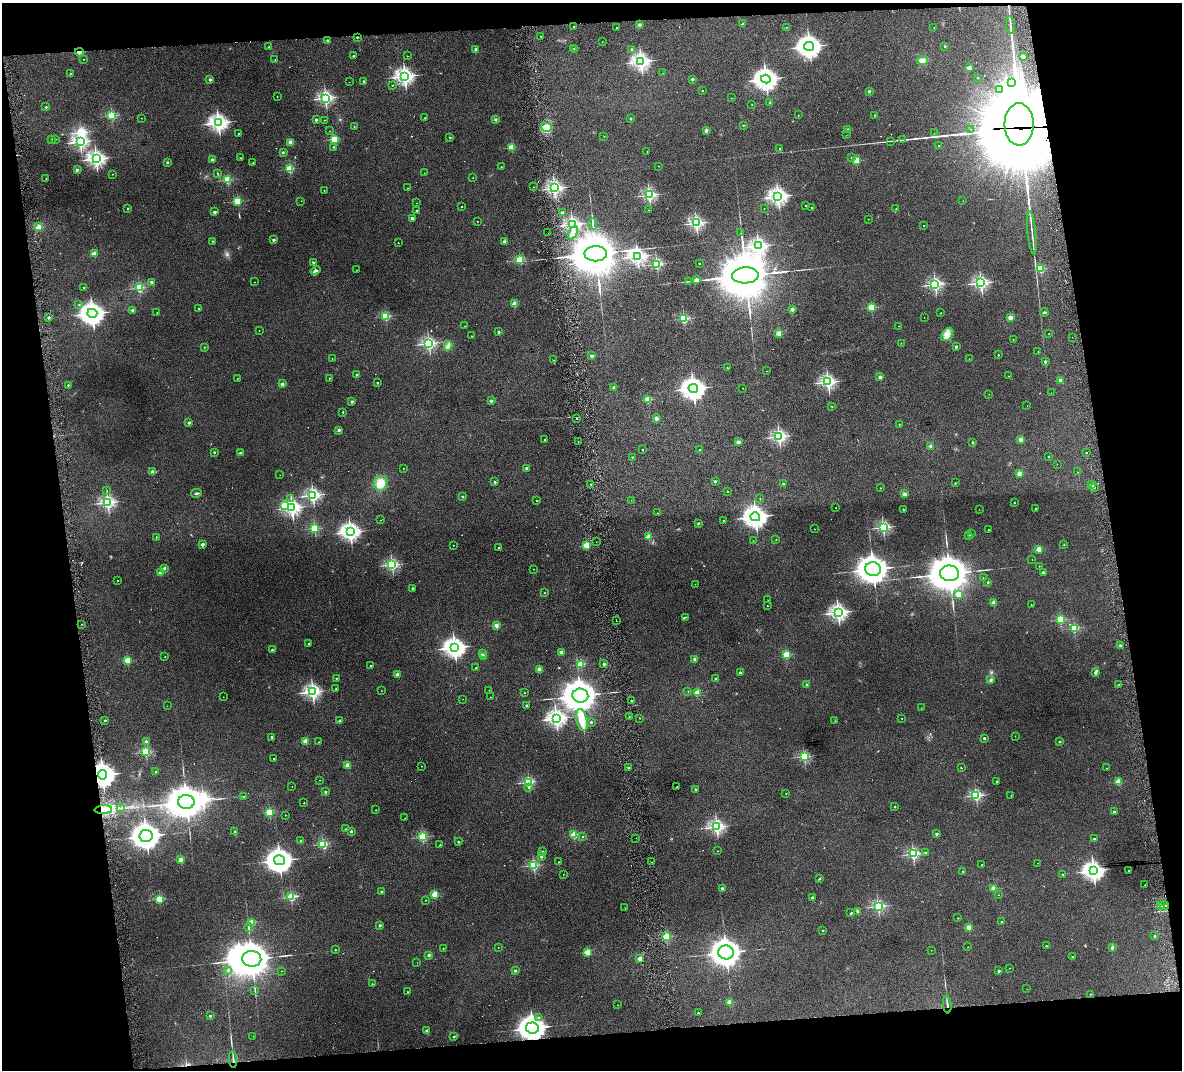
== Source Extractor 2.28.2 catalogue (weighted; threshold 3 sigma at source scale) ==
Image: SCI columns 1-4717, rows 137-4405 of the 4717 x 4648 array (HDU 1 of 3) = the unmasked area's bounding box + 8 px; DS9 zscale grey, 4 x 4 block average (1 PNG px = mean of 4 x 4 image px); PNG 1184 x 1072 px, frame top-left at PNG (2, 3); each listed source drawn as its Kron ellipse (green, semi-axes under 4 px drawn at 4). Shown black and unused: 17% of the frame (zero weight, under 6 of 12 exposures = <1% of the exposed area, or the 3 px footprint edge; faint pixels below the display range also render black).
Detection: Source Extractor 2.28.2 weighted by HDU 2 'WHT'. Background 0.0853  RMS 0.0036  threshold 0.0149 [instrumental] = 3 sigma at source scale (4.09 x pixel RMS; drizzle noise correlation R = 1.36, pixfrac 0.8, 0.05/0.05 arcsec/px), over >= 5 px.
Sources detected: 629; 16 too faint to see at this stretch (4 x 4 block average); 14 inside a brighter object's white glare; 27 cosmic-ray / hot-pixel residue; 12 long thin detections or spike segments (spike, bleed or trail) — neither listed nor drawn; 4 coinciding with a brighter row at this scale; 5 inside a brighter listed object's ellipse — not listed separately; of the other 551, all 500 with FLUX_AUTO >= 0.447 (the completeness limit of this list) listed and drawn (51 fainter detections not listed), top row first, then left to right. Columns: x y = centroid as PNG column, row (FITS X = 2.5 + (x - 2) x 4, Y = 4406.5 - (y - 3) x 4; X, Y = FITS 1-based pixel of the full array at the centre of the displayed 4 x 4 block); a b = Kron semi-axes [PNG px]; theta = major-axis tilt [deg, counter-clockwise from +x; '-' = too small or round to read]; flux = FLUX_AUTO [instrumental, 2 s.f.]
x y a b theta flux
742 23 2 2 - 1.3
639 25 2 2 - 14
1010 25 9 2 -85 4.3
574 26 2 2 - 4
786 27 2 2 - 1.1
934 27 2 2 - 0.65
616 28 2 2 - 1.2
541 36 2 2 - 3.2
357 37 2 2 - 5.8
327 40 2 2 - 7
602 42 2 2 - 0.48
809 46 5 4 - 1500
945 46 2 2 - 7.7
269 47 2 2 - 2.5
574 48 2 2 - 1.8
476 50 2 2 - 29
575 50 2 2 - 10
632 50 2 2 - 23
79 52 4 3 - 4
353 56 2 2 - 3.8
407 56 2 2 - 0.58
1023 56 2 2 - 29
84 59 2 2 - 0.65
275 59 2 2 - 0.93
922 60 5 4 - 11
641 61 3 3 - 780
969 68 2 2 - 51
70 73 2 2 - 3.4
663 73 2 2 - 1.1
405 76 3 3 - 850
978 78 2 2 - 2.7
210 79 2 2 - 15
692 79 2 2 - 13
766 79 5 4 - 1400
364 81 2 2 - 7
349 82 2 2 - 0.57
1012 82 2 2 - 0.69
392 85 2 2 - 1.9
999 89 3 2 - 2.9
702 91 2 2 - 1.9
869 91 2 2 - 13
277 96 2 2 - 0.65
325 98 2 2 - 600
732 98 2 2 - 0.81
770 103 3 2 - 1.4
751 105 2 2 - 0.57
46 107 2 2 - 5.5
798 115 2 2 - 0.63
875 115 2 2 - 3.4
112 116 2 2 - 200
142 118 2 2 - 0.73
425 118 3 2 - 1.2
495 119 2 2 - 2.3
631 119 2 2 - 5
316 120 2 2 - 13
324 120 2 2 - 1.3
218 123 3 3 - 970
1019 124 21 14 -90 14000
743 125 2 2 - 0.66
354 127 2 2 - 0.65
546 127 5 4 - 13
971 129 2 2 - 10
706 130 2 2 - 24
847 130 2 2 - 26
330 131 2 2 - 1
239 133 2 2 - 0.86
934 133 2 2 - 0.62
846 135 2 2 - 0.7
604 136 2 2 - 0.71
450 137 2 2 - 3.4
52 139 2 2 - 1.1
55 139 2 2 - 2
334 139 2 2 - 140
903 140 2 2 - 0.91
891 141 2 2 - 0.64
80 142 2 2 - 630
290 142 3 3 - 4.5
939 145 2 2 - 2.9
333 147 3 2 - 0.99
512 147 2 2 - 110
780 149 2 2 - 4.1
647 151 2 2 - 0.96
283 152 2 2 - 2.8
851 157 2 2 - 0.46
241 158 2 2 - 0.67
96 159 3 3 - 890
213 160 2 2 - 27
856 161 2 2 - 130
167 162 2 2 - 8.7
253 163 2 2 - 1.5
659 166 2 2 - 0.66
501 167 2 2 - 4.5
290 169 2 2 - 160
77 170 2 2 - 19
217 173 2 2 - 0.73
424 173 2 2 - 0.81
112 174 2 2 - 1.4
46 178 2 2 - 0.69
473 178 2 2 - 1.1
227 180 2 2 - 170
533 187 2 2 - 0.85
407 188 2 2 - 0.45
554 188 2 2 - 670
324 190 2 2 - 1.2
649 195 2 2 - 460
778 196 3 3 - 800
238 201 2 2 - 140
301 201 2 2 - 0.61
963 201 2 2 - 0.53
416 203 2 2 - 1.1
462 206 2 2 - 0.96
806 206 2 2 - 2.9
128 208 2 2 - 3.6
764 208 2 2 - 0.61
811 208 2 2 - 2.9
896 209 2 2 - 0.91
416 210 2 2 - 3.8
648 210 2 2 - 0.91
214 212 2 2 - 17
563 213 2 2 - 23
412 218 2 2 - 19
868 219 2 2 - 0.65
477 221 2 2 - 0.76
696 223 2 2 - 490
572 224 2 2 - 590
593 224 5 2 - 2.6
924 226 2 2 - 1
39 227 4 3 - 11
548 233 2 2 - 0.47
573 233 7 3 61 5
741 233 2 2 - 0.61
1032 233 22 2 -84 8.7
273 240 2 2 - 17
213 241 2 2 - 1.1
505 242 2 2 - 26
398 243 2 2 - 1.5
758 246 3 2 - 600
94 254 2 2 - 61
596 254 11 7 0 13000
637 256 4 2 - 780
520 260 2 2 - 190
313 263 4 2 - 3.2
699 263 2 2 - 2.3
657 264 2 2 - 310
1040 269 2 2 - 150
315 270 5 4 - 5.6
356 270 2 2 - 0.71
745 275 13 8 2 16000
696 280 2 2 - 27
688 281 3 2 - 1.3
152 282 2 2 - 21
254 282 2 2 - 0.5
981 283 2 2 - 470
935 284 2 2 - 510
84 288 2 2 - 0.78
139 288 2 2 - 240
514 304 2 2 - 54
79 305 2 2 - 1.4
871 307 2 2 - 130
198 308 2 2 - 2.9
792 309 2 2 - 24
133 310 2 2 - 13
1044 312 4 2 - 2.5
92 313 5 4 - 1600
157 313 2 2 - 0.8
941 313 2 2 - 1.8
385 316 2 2 - 200
49 317 2 2 - 12
924 317 2 2 - 0.74
1010 317 2 2 - 49
684 318 2 2 - 210
465 326 2 2 - 1.1
899 326 2 2 - 0.46
259 331 2 2 - 0.88
498 332 2 2 - 8.6
779 333 2 2 - 74
947 334 7 5 50 13
1049 334 2 2 - 0.73
472 336 2 2 - 0.62
1072 337 2 2 - 0.49
1013 340 2 2 - 1.2
429 343 2 2 - 480
901 343 2 2 - 0.59
448 346 5 2 - 4.8
204 347 2 2 - 1.8
956 347 2 2 - 16
1038 352 2 2 - 1.1
998 355 2 2 - 3.2
592 356 2 2 - 22
332 359 2 2 - 0.68
969 359 2 2 - 0.61
553 360 2 2 - 0.54
1045 361 2 2 - 8.8
727 368 2 2 - 1.2
767 371 2 2 - 0.68
356 375 2 2 - 7.7
1008 376 2 2 - 0.63
880 377 2 2 - 30
237 378 2 2 - 1
329 378 2 2 - 2.2
1060 380 2 2 - 29
828 382 2 2 - 590
378 383 2 2 - 4
282 384 2 2 - 32
68 385 2 2 - 3.7
614 387 2 2 - 14
693 388 5 4 - 1700
743 388 2 2 - 0.65
1051 393 2 2 - 0.59
989 394 2 2 - 0.62
648 399 2 2 - 93
352 401 2 2 - 13
491 401 2 2 - 19
1027 405 2 2 - 0.7
832 406 2 2 - 0.87
343 412 2 2 - 2.6
577 418 2 2 - 1.9
656 418 2 2 - 33
189 423 2 2 - 12
899 424 2 2 - 1.8
339 430 2 2 - 17
779 436 2 2 - 520
544 439 2 2 - 1.6
1020 440 2 2 - 37
578 442 2 2 - 0.91
738 442 2 2 - 32
973 442 2 2 - 2.4
931 446 2 2 - 33
643 449 2 2 - 3.7
699 450 2 2 - 2.7
214 452 2 2 - 7.6
240 453 4 2 - 2.1
1086 453 2 2 - 4.8
632 457 2 2 - 3
1049 457 2 2 - 4.2
1057 464 2 2 - 0.56
403 468 2 2 - 0.78
526 468 2 2 - 21
152 472 2 2 - 22
1078 472 2 2 - 1.1
1019 473 2 2 - 45
280 475 2 2 - 0.51
715 481 2 2 - 13
495 482 2 2 - 6.7
381 483 7 6 - 29
955 483 2 2 - 3.3
591 484 2 2 - 5.5
783 484 2 2 - 7.4
1092 485 2 2 - 46
1094 487 2 2 - 0.97
880 488 2 2 - 1.9
107 491 2 2 - 0.47
727 491 2 2 - 1.9
196 493 5 2 - 3.1
904 494 3 3 - 5.3
313 495 2 2 - 570
462 497 2 2 - 8.1
291 498 2 2 - 0.86
760 499 2 2 - 1.7
631 500 2 2 - 0.58
537 501 2 2 - 3
108 502 2 2 - 530
1014 502 2 2 - 2.9
284 506 2 2 - 73
292 508 3 2 - 680
836 508 2 2 - 0.81
1035 508 2 2 - 0.98
903 509 2 2 - 0.86
979 510 2 2 - 0.53
657 513 2 2 - 0.89
755 517 5 4 - 1500
380 520 2 2 - 0.65
723 520 2 2 - 0.67
698 523 2 2 - 2.1
883 527 2 2 - 430
315 528 2 2 - 190
814 529 2 2 - 0.94
988 529 2 2 - 0.58
350 532 3 3 - 830
971 534 2 2 - 0.73
969 536 2 2 - 21
156 537 2 2 - 0.79
648 537 2 2 - 66
776 540 2 2 - 0.84
753 541 2 2 - 0.72
596 542 2 2 - 0.53
202 544 2 2 - 25
453 545 2 2 - 1.3
586 545 2 2 - 100
1064 545 2 2 - 0.7
499 548 2 2 - 4.9
1039 549 2 2 - 80
1032 559 2 2 - 0.52
392 565 2 2 - 420
1039 566 2 2 - 1.1
164 568 2 2 - 11
534 569 2 2 - 1
873 569 8 7 - 2700
1043 572 2 2 - 13
160 573 2 2 - 41
950 573 9 8 - 6700
983 578 2 2 - 0.49
118 581 2 2 - 1.1
988 582 2 2 - 8.2
695 584 2 2 - 0.57
413 588 2 2 - 11
544 593 2 2 - 1.4
958 594 2 2 - 63
768 600 2 2 - 1.4
994 603 2 2 - 44
767 605 2 2 - 1.1
1031 605 2 2 - 1.5
838 612 3 2 - 760
685 617 4 2 - 1.5
1060 619 2 2 - 180
616 621 2 2 - 0.56
82 624 2 2 - 1.3
496 625 2 2 - 44
1074 628 2 2 - 160
309 643 2 2 - 4
1120 646 2 2 - 13
454 647 4 3 - 1200
272 650 2 2 - 6.5
561 652 2 2 - 35
482 654 2 2 - 9.5
786 655 2 2 - 120
483 656 2 2 - 19
165 657 2 2 - 1.6
695 659 2 2 - 31
127 660 2 2 - 95
581 664 2 2 - 120
604 664 2 2 - 16
371 666 2 2 - 3.7
476 668 2 2 - 1.2
539 669 2 2 - 53
740 672 2 2 - 9
1096 673 2 2 - 1.2
397 674 2 2 - 19
336 678 2 2 - 2.5
716 678 2 2 - 3.6
991 680 3 2 - 3.6
807 684 2 2 - 8.8
1119 684 2 2 - 0.74
336 689 2 2 - 1.6
489 690 2 2 - 0.64
381 691 2 2 - 0.47
688 691 2 2 - 1.3
313 692 3 2 - 590
524 693 2 2 - 1.6
697 693 2 2 - 72
580 695 8 7 - 4700
223 697 2 2 - 0.47
491 697 2 2 - 0.68
463 699 2 2 - 0.75
631 701 2 2 - 4.1
526 705 2 2 - 11
167 706 2 2 - 0.5
921 708 2 2 - 0.7
629 717 2 2 - 0.79
556 718 3 3 - 700
639 718 2 2 - 1.6
902 719 2 2 - 0.87
104 720 3 2 - 1.5
582 720 11 5 -78 29
340 721 3 2 - 2
835 721 2 2 - 0.57
591 722 2 2 - 6.8
1015 736 2 2 - 0.53
272 737 2 2 - 6.6
984 738 2 2 - 10
146 741 2 2 - 14
305 741 2 2 - 72
319 742 2 2 - 1.4
1059 742 2 2 - 6.5
146 752 2 2 - 220
804 756 2 2 - 290
274 758 2 2 - 1
348 765 2 2 - 66
421 766 2 2 - 0.99
628 768 2 2 - 6.8
961 768 2 2 - 2.5
1106 768 2 2 - 0.93
156 772 2 2 - 11
103 775 4 4 - 1800
319 780 2 2 - 0.55
997 781 2 2 - 5.2
529 782 2 2 - 300
1118 782 2 2 - 80
292 786 2 2 - 0.69
677 787 2 2 - 2.7
528 788 2 2 - 2.7
695 789 2 2 - 0.88
325 792 2 2 - 10
786 794 2 2 - 1.3
976 795 2 2 - 340
1011 795 2 2 - 0.58
244 797 2 2 - 1.6
186 802 8 7 - 5300
304 803 2 2 - 1.7
895 807 2 2 - 3.1
121 808 4 2 - 1.4
103 810 9 4 3 21
376 810 2 2 - 0.76
269 812 2 2 - 150
1114 812 2 2 - 8.8
285 815 2 2 - 1.4
405 818 2 2 - 0.76
717 827 2 2 - 570
345 829 2 2 - 0.9
235 831 3 2 - 1.8
351 831 2 2 - 10
936 834 2 2 - 11
574 835 2 2 - 100
146 836 6 6 - 2300
583 836 2 2 - 4.1
422 837 2 2 - 230
636 838 2 2 - 0.55
1094 839 2 2 - 7
301 841 2 2 - 18
458 842 2 2 - 9.3
323 844 2 2 - 190
440 845 2 2 - 2.9
717 851 2 2 - 0.57
542 852 2 2 - 11
926 852 2 2 - 4.9
913 854 2 2 - 370
541 856 2 2 - 13
181 860 2 2 - 47
279 860 5 5 - 2100
559 862 2 2 - 2.5
652 862 2 2 - 0.61
1038 863 2 2 - 0.52
533 865 2 2 - 250
982 865 2 2 - 3.4
1129 870 2 2 - 2.3
963 871 2 2 - 2.4
1093 871 4 3 - 960
563 874 2 2 - 0.52
1063 875 2 2 - 1.9
819 879 3 2 - 1.6
1145 885 2 2 - 0.66
722 888 2 2 - 16
994 889 2 2 - 78
382 892 2 2 - 10
434 894 2 2 - 94
998 895 2 2 - 0.68
291 897 2 2 - 190
812 897 2 2 - 7.8
160 899 2 2 - 130
425 900 2 2 - 1.2
878 906 2 2 - 350
1160 906 3 2 - 1.4
1165 906 4 2 - 3.6
625 908 2 2 - 0.73
858 911 3 2 - 2.1
851 913 2 2 - 4.3
958 918 2 2 - 0.47
252 922 2 2 - 91
1001 922 2 2 - 2.3
380 925 3 2 - 2.5
248 927 4 2 - 2.1
969 927 2 2 - 55
823 930 2 2 - 3.6
1155 936 2 2 - 6.9
666 937 2 2 - 190
1046 946 2 2 - 2.4
498 947 2 2 - 0.65
968 947 2 2 - 0.67
1112 947 2 2 - 21
443 948 2 2 - 1.8
335 950 2 2 - 2.7
931 950 2 2 - 0.54
587 952 2 2 - 82
726 952 8 7 - 2400
429 955 2 2 - 14
1072 957 2 2 - 2.6
252 959 9 8 - 6800
640 959 2 2 - 56
417 962 2 2 - 0.47
1009 968 2 2 - 0.75
228 970 2 2 - 1.9
282 971 2 2 - 0.48
515 971 2 2 - 10
999 971 2 2 - 13
372 984 2 2 - 1.5
1027 989 2 2 - 0.54
255 990 2 2 - 0.86
408 992 2 2 - 2.2
1091 994 2 2 - 1.9
729 1002 2 2 - 67
947 1004 9 2 -84 5.3
618 1005 2 2 - 0.5
698 1013 2 2 - 4.2
210 1016 2 2 - 8.6
538 1017 2 2 - 1.2
532 1028 6 5 - 1900
427 1031 2 2 - 25
253 1036 2 2 - 0.64
454 1037 2 2 - 2
233 1059 8 2 -85 5.3
Overlapping masked pixels (flux is a lower limit): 7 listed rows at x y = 79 52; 1019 124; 103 775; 103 810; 947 1004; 532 1028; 233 1059
Diffuse or blended objects may show on this block-average render without a row.